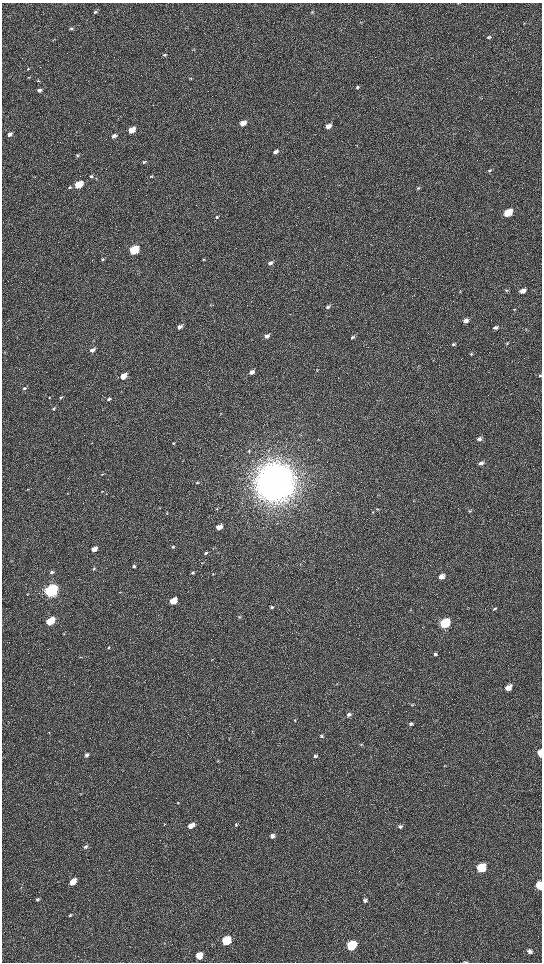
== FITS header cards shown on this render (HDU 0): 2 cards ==
NAXIS1  =                 1080 / length of data axis 1
NAXIS2  =                 1920 / length of data axis 2

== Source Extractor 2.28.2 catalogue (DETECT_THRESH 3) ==
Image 1080 x 1920 px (HDU 0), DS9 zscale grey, zoomed out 1/2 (1 PNG px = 2 x 2 image px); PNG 544 x 964 px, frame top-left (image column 1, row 1919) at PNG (2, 3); no overlay
Background 530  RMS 38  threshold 115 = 3 sigma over >= 5 px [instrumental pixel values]
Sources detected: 137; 9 cannot appear on this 1/2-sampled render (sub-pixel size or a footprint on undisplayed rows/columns) and are not listed; the other 128 listed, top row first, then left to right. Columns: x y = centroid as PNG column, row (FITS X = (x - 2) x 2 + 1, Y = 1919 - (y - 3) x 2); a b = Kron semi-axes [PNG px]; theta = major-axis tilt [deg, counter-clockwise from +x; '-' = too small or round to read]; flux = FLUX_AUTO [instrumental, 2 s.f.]
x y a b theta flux
458 3 5 2 - 5.2e+03
95 12 5 5 - 1.5e+04
312 12 5 3 - 8.6e+03
360 22 3 3 - 4.3e+03
71 29 4 4 - 9.8e+03
489 37 6 5 - 1.5e+04
194 49 4 3 - 6.8e+03
165 55 5 3 - 1.1e+04
28 69 4 3 - 7.2e+03
29 77 5 3 - 7.7e+03
190 78 4 3 - 6.7e+03
38 81 4 3 - 7.0e+03
358 87 4 4 - 1.2e+04
39 90 5 4 - 2.5e+04
243 123 5 4 - 9.4e+04
328 126 5 4 - 5.7e+04
131 130 5 4 - 1.3e+05
10 134 5 4 - 3.3e+04
114 136 5 4 - 2.7e+04
275 152 5 4 - 2.8e+04
77 155 4 4 - 8.7e+03
144 162 5 4 - 1.2e+04
489 171 5 4 - 1.2e+04
91 176 4 3 - 1.2e+04
151 176 5 3 - 9.7e+03
96 178 3 2 - 4.7e+03
78 184 5 4 - 2.7e+05
69 187 4 4 - 1.0e+04
418 188 4 3 - 7.4e+03
508 213 6 4 28 3.2e+05
217 217 4 4 - 1.0e+04
134 250 5 4 - 8.6e+05
103 259 5 4 - 1.1e+04
204 259 3 3 - 7.6e+03
270 263 5 4 - 2.5e+04
247 281 3 2 - 2.4e+03
507 290 5 4 - 9.6e+03
522 291 5 4 - 5.8e+04
210 305 4 3 - 5.7e+03
328 307 4 4 - 1.8e+04
514 309 4 3 - 7.0e+03
466 321 5 4 - 4.2e+04
180 327 5 4 - 2.9e+04
495 327 5 3 - 2.1e+04
267 336 5 4 - 3.3e+04
352 337 5 4 - 1.3e+04
507 343 4 3 - 7.9e+03
453 344 5 4 - 1.3e+04
92 350 6 4 29 3.8e+04
471 354 4 4 - 9.3e+03
433 360 3 3 - 3.5e+03
317 370 3 2 - 4.8e+03
252 372 5 4 - 5.0e+04
540 375 4 4 - 7.9e+03
123 376 5 4 - 1.2e+05
24 388 5 4 - 1.2e+04
49 397 4 2 - 4.8e+03
61 397 5 4 - 1.2e+04
109 399 5 4 - 1.3e+04
54 408 5 3 - 1.0e+04
479 439 5 4 - 2.4e+04
173 443 4 4 - 8.0e+03
249 451 4 3 - 8.0e+03
481 463 5 4 - 2.8e+04
102 474 3 3 - 4.3e+03
275 482 14 13 - 2.4e+07
197 483 4 4 - 1.0e+04
28 489 4 3 - 6.7e+03
102 491 4 2 - 6.0e+03
159 508 3 2 - 4.7e+03
378 509 5 2 - 5.7e+03
470 511 4 4 - 1.0e+04
373 512 4 3 - 5.0e+03
167 513 4 2 - 4.7e+03
219 527 5 3 - 7.1e+04
173 547 4 4 - 1.1e+04
94 549 5 3 - 7.2e+04
206 553 5 4 - 1.9e+04
202 563 4 2 - 4.5e+03
134 566 5 4 - 1.4e+04
94 568 4 3 - 9.1e+03
52 572 5 4 - 1.5e+04
193 573 4 4 - 1.3e+04
213 574 3 3 - 5.2e+03
441 577 5 4 - 6.9e+04
51 591 6 4 39 3.3e+06
120 592 3 2 - 3.7e+03
27 594 5 3 - 6.8e+03
173 601 5 4 - 1.9e+05
272 607 5 4 - 1.3e+04
494 609 5 3 - 1.0e+04
239 617 4 3 - 7.6e+03
50 621 5 4 - 4.0e+05
445 623 6 4 34 8.6e+05
64 634 4 3 - 5.8e+03
109 647 4 3 - 7.3e+03
435 654 4 4 - 1.7e+04
508 688 6 5 - 7.7e+04
412 705 4 3 - 6.6e+03
349 714 5 4 - 2.2e+04
294 720 4 3 - 5.7e+03
411 724 5 4 - 1.8e+04
49 732 3 3 - 4.2e+03
321 736 4 4 - 1.2e+04
361 744 4 3 - 7.3e+03
541 753 5 3 - 1.8e+05
87 755 5 4 - 2.4e+04
315 756 4 4 - 1.7e+04
218 761 4 3 - 6.5e+03
444 765 3 2 - 4.4e+03
178 802 3 3 - 5.6e+03
236 824 5 3 - 1.1e+04
191 826 7 4 31 6.0e+04
400 826 5 5 - 2.0e+04
272 836 5 4 - 3.1e+04
85 847 6 4 27 1.9e+04
481 868 6 5 - 3.8e+05
73 882 6 4 42 9.7e+04
539 886 5 4 - 2.2e+05
21 887 3 2 - 4.7e+03
37 899 5 4 - 1.4e+04
365 900 5 5 - 1.9e+04
70 915 5 4 - 8.6e+03
226 940 5 5 - 4.4e+05
352 946 6 5 - 5.8e+05
530 951 6 5 - 2.3e+04
199 955 5 4 - 1.2e+05
466 962 5 2 - 5.2e+03
At the frame edge (FLAGS 8, measured only in part): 4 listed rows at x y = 458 3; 541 753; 539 886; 466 962
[9 sub-pixel or undisplayed-footprint detections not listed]